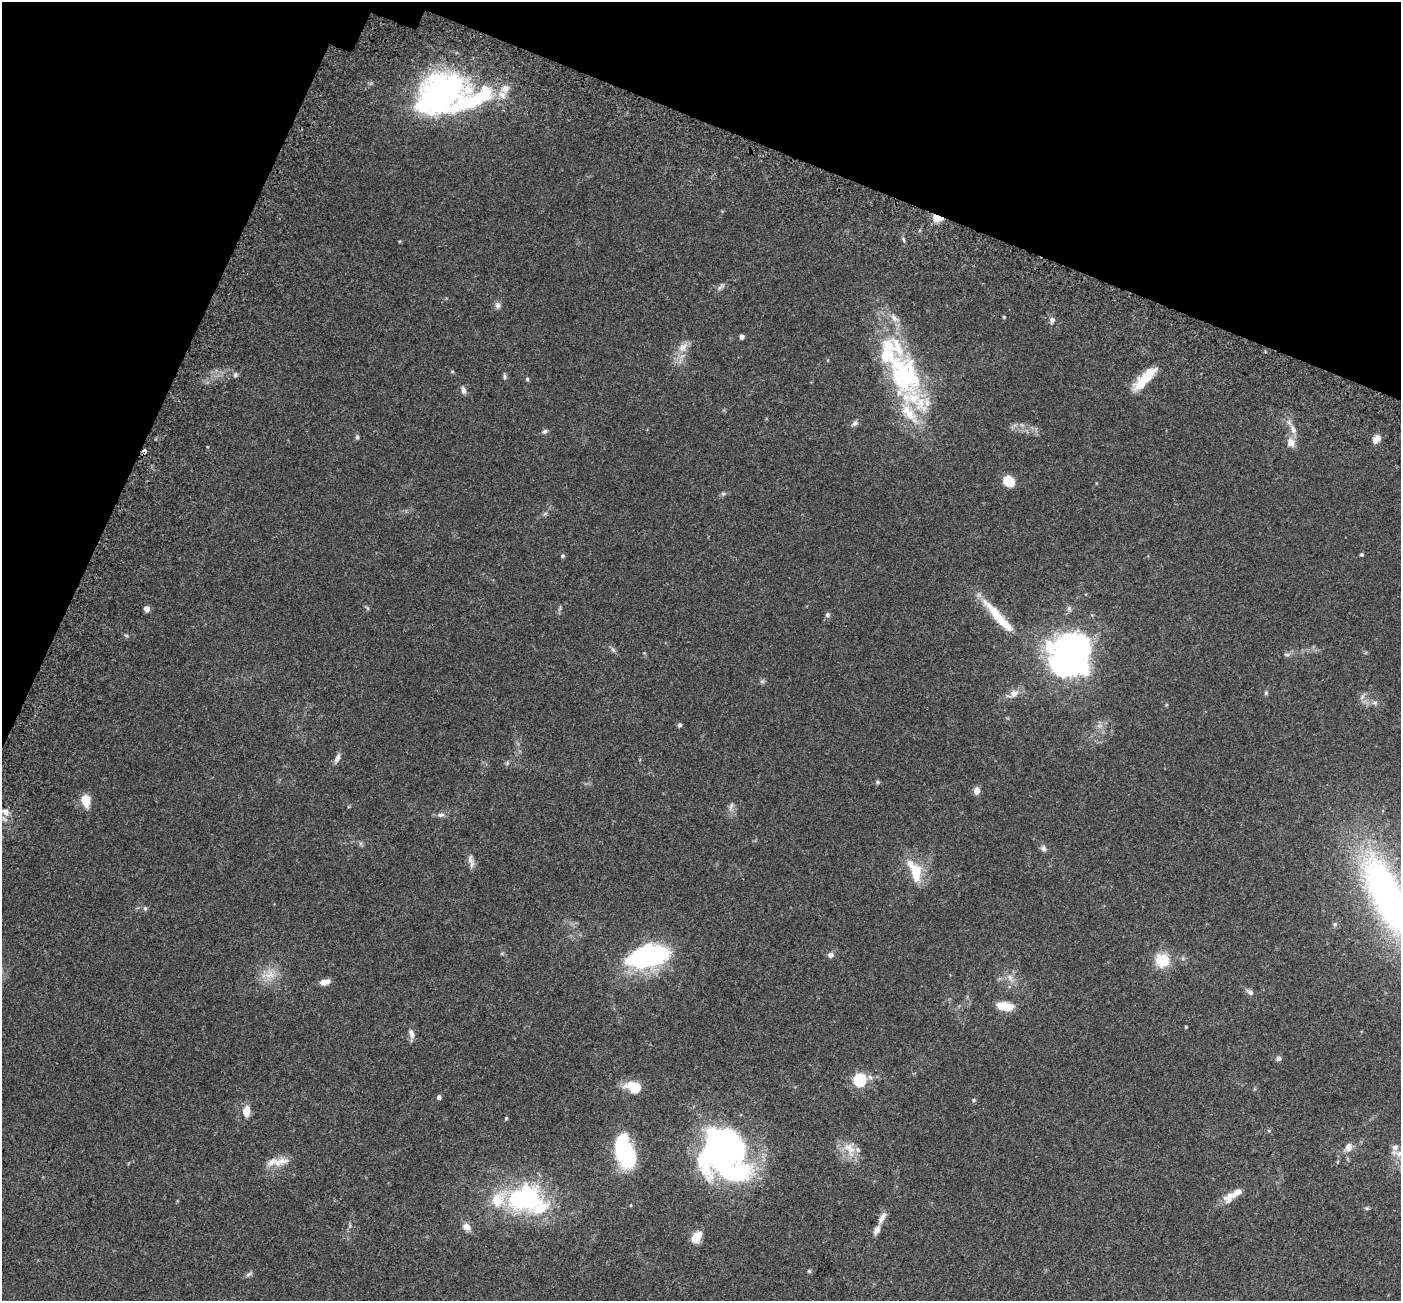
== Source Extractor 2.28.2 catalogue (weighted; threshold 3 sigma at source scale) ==
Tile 2 of 4 x 4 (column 2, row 1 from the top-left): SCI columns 1498-2896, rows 4287-5585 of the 5785 x 5911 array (HDU 1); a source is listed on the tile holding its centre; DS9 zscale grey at full resolution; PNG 1403 x 1303 px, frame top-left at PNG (2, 2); no overlay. Shown black and unused: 18% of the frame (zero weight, under 3 of 5 exposures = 6% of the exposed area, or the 3 px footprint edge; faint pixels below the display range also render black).
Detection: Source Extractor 2.28.2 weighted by HDU 2 'WHT'; one run over the whole footprint, this tile lists its part. Background 0.0315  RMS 0.0028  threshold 0.0128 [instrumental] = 3 sigma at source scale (4.5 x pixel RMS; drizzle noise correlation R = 1.50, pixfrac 1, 0.0396/0.0396 arcsec/px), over >= 5 px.
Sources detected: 109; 1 too faint to see at this stretch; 6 inside a brighter object's white glare — not listed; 19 inside a brighter listed object's ellipse — not listed separately; the other 83 listed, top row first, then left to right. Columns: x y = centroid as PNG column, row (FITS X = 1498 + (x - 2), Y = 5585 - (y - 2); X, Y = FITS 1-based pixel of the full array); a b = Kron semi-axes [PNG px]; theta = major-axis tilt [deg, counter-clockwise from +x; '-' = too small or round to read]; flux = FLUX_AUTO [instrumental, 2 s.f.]
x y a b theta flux
442 92 49 35 32 79
502 95 12 9 -51 2.1
937 218 12 8 -14 2.5
904 240 8 3 -71 0.44
721 287 14 5 48 0.79
498 305 9 7 -75 0.87
1004 317 4 4 - 0.27
1052 320 7 6 - 0.82
741 336 4 4 - 1.1
683 347 16 9 38 2.3
904 374 85 40 -67 44
235 375 7 5 -70 0.53
1148 376 26 11 39 6
505 377 8 4 90 0.52
527 379 5 5 - 0.36
463 390 11 6 -76 0.88
854 424 10 6 33 0.81
1022 425 7 4 -19 0.5
1293 430 12 7 -74 1.7
545 431 8 5 26 0.64
357 437 6 5 - 0.51
1378 438 9 7 -77 1.4
1291 442 12 10 -74 2.3
144 451 3 3 - 4.4
1009 481 10 8 -35 6.5
723 494 7 4 0 0.45
1361 554 4 4 - 0.44
563 556 5 5 - 0.44
367 608 8 3 -45 0.32
146 609 5 4 - 1.7
827 615 6 6 - 0.6
997 616 51 10 -50 8.8
126 635 5 3 - 0.34
613 650 8 4 -46 0.56
1287 654 8 4 -8 0.49
1074 658 51 34 -52 76
1266 693 6 5 - 0.4
1014 694 15 9 33 2.1
1375 703 8 6 23 0.77
679 725 5 4 - 0.6
337 758 14 6 67 1.1
878 782 6 5 - 0.48
977 791 5 4 - 3.3
86 800 11 8 -83 5.2
731 806 13 5 70 1
5 812 10 9 - 1.9
441 815 10 6 0 0.84
1044 848 9 6 -70 0.85
470 860 15 7 -86 1.4
916 870 20 16 -79 6.1
1387 896 112 38 -64 90
145 908 6 5 - 0.48
1335 924 6 5 - 0.48
830 955 7 6 - 0.93
647 956 39 19 11 46
1163 959 9 9 - 9.7
270 974 17 13 16 3.8
1010 977 12 6 -53 1.5
325 982 12 6 11 2
1250 992 12 6 -34 0.87
1005 1006 15 7 -10 6.7
1186 1027 4 3 - 0.25
411 1034 14 6 -71 1.4
1278 1058 6 6 - 0.71
860 1080 6 6 - 35
634 1087 15 10 -17 6.8
439 1097 5 4 - 0.69
974 1100 5 4 - 0.39
246 1111 9 6 84 3.4
506 1118 4 4 - 0.3
715 1145 60 27 43 50
1349 1147 11 9 67 1.7
849 1149 25 13 -57 4.2
624 1152 28 14 -75 32
1399 1153 9 8 - 1.4
282 1161 18 10 10 2.8
1229 1198 16 12 48 2.7
525 1199 48 34 8 34
882 1217 20 7 63 1.7
466 1227 10 8 -28 1.7
696 1237 14 9 53 3.7
809 1271 6 4 -43 0.32
248 1274 9 6 39 0.67
Overlapping masked pixels (flux is a lower limit): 2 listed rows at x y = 937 218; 144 451
Isophote crosses this tile's border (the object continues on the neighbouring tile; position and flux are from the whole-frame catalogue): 1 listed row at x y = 1387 896